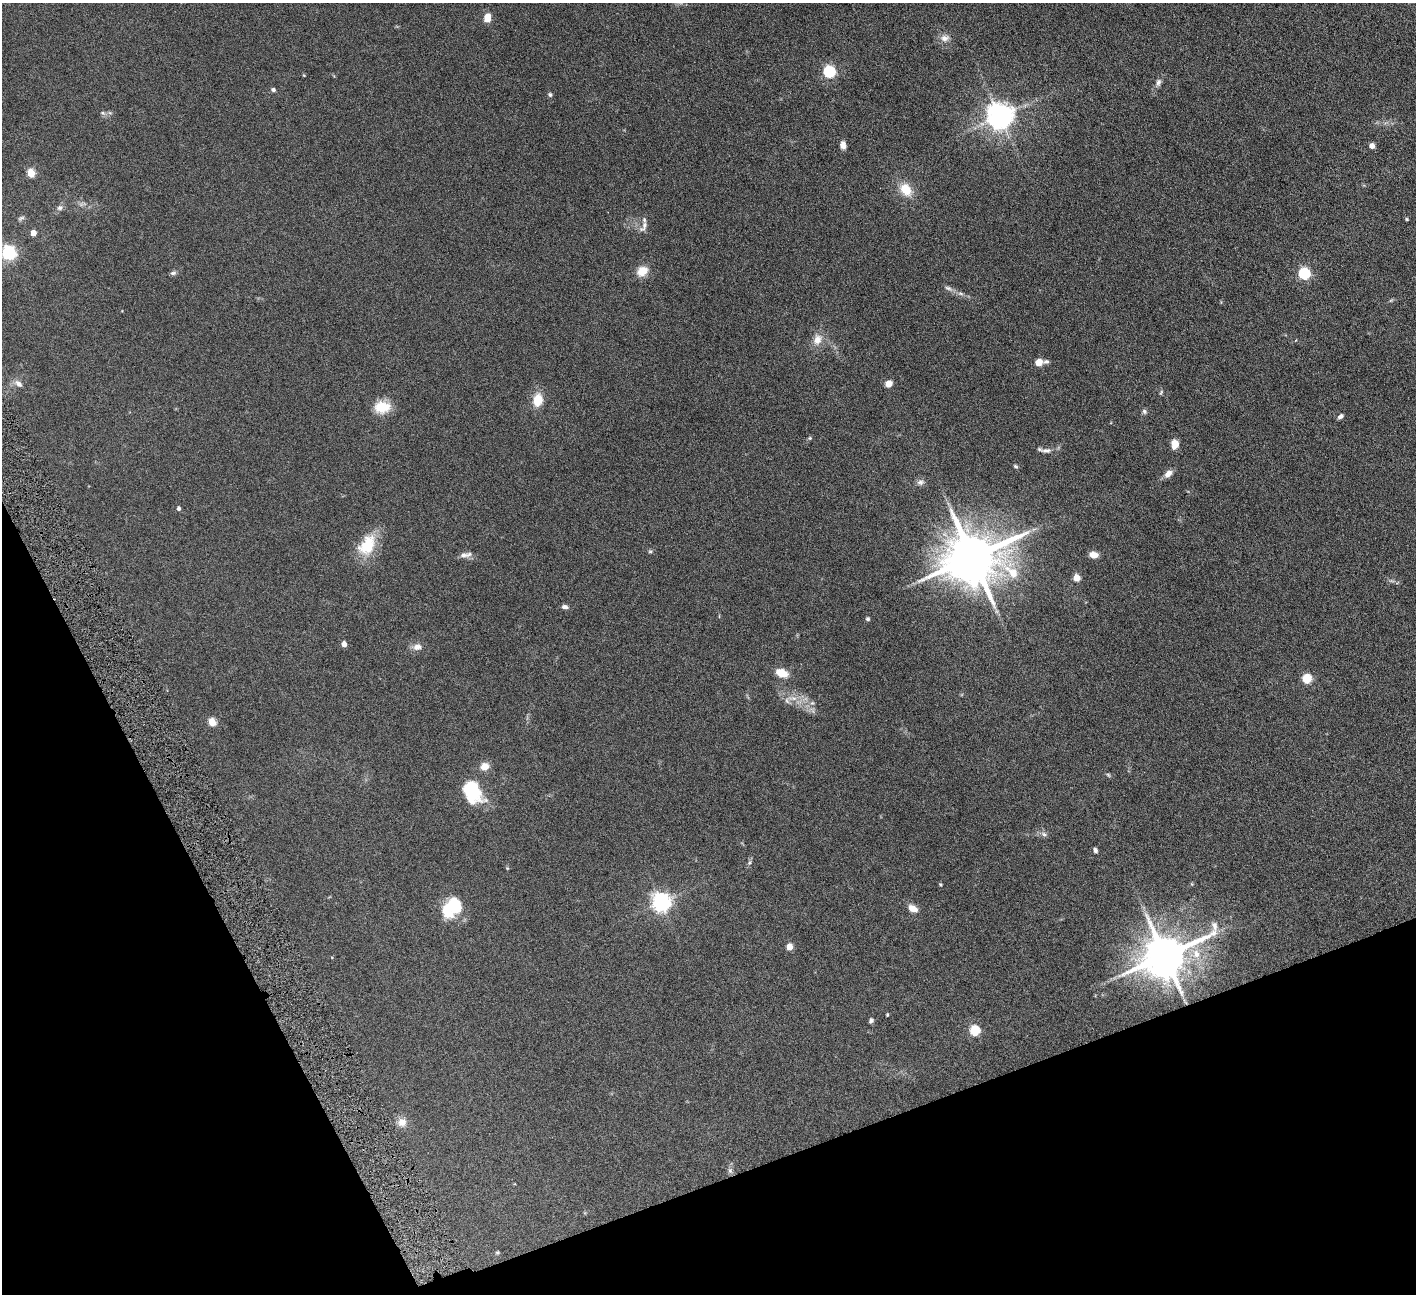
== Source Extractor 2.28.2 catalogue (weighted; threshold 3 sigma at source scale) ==
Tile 14 of 4 x 4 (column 2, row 4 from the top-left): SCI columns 1418-2831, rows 295-1586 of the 5663 x 5625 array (HDU 1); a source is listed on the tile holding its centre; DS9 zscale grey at full resolution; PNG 1418 x 1296 px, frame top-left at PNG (2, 3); no overlay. Shown black and unused: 19% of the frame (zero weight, under 4 of 8 exposures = <1% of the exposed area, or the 3 px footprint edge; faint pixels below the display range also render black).
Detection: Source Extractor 2.28.2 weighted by HDU 2 'WHT'; one run over the whole footprint, this tile lists its part. Background 0.164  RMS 0.0065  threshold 0.0266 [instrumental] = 3 sigma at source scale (4.09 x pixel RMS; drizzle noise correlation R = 1.36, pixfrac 0.8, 0.05/0.05 arcsec/px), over >= 5 px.
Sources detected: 77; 1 too faint to see at this stretch — not listed; the other 76 listed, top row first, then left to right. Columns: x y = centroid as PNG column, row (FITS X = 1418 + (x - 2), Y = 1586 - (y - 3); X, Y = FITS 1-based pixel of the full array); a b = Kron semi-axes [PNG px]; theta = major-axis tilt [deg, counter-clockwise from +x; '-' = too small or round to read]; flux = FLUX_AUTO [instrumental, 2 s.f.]
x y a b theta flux
487 18 8 6 78 6.4
945 38 12 10 6 3.7
829 72 6 5 - 74
304 75 5 3 - 0.42
1158 82 10 6 69 2.1
273 90 5 4 - 1.5
550 95 6 5 - 1.1
103 113 7 4 -44 1.1
110 113 6 4 -18 0.84
1000 116 8 8 - 660
843 145 9 6 -82 2.7
1372 146 6 5 - 2.9
31 173 5 5 - 19
906 190 13 10 -53 12
60 208 8 7 - 1.8
21 218 9 5 26 1.2
1407 219 4 3 - 0.7
643 227 19 7 64 3.4
33 233 4 4 - 6.9
9 253 6 6 - 130
642 271 14 11 35 7.1
173 273 8 5 10 1.3
1304 274 6 5 - 65
948 288 13 6 -24 2.2
1391 300 6 4 19 0.7
817 340 15 11 66 6.1
1039 362 6 6 - 6.4
1046 362 9 5 10 1.3
18 383 12 7 -32 2.9
889 383 6 5 - 5.2
1161 392 8 4 63 0.8
538 400 11 8 81 12
382 407 19 14 7 12
1144 411 7 6 - 1.2
1340 416 7 5 34 1.7
810 438 5 5 - 0.69
1175 444 10 7 90 5.4
1046 450 16 7 5 2.9
1015 466 5 4 - 0.85
1168 474 11 7 44 3.4
920 482 10 8 22 2.3
179 508 4 4 - 1.4
367 545 29 19 60 19
650 551 5 5 - 0.79
464 555 13 8 7 2.9
1093 555 9 6 -10 5
972 557 16 14 10 3800
1076 578 5 4 - 13
565 607 8 5 -7 1.8
868 619 5 5 - 0.95
344 644 4 4 - 4.6
417 647 12 8 9 3.6
782 673 12 8 -21 8.8
1307 679 5 5 - 28
792 698 16 6 -2 4.9
812 703 8 5 43 1.4
212 722 5 4 - 17
485 766 8 7 - 6.5
1108 775 6 5 - 0.77
472 791 23 16 -66 32
1044 834 9 7 -28 1.8
1095 850 5 4 - 1.4
750 862 6 4 71 0.96
941 884 5 4 - 0.61
661 902 7 6 - 280
452 907 24 17 49 26
912 908 10 7 -30 5.1
789 947 5 5 - 8.9
1196 954 14 11 -72 8.2
1165 956 14 12 28 2500
887 1015 3 3 - 0.61
871 1021 6 5 - 1.2
974 1031 5 5 - 37
402 1122 13 12 - 4.6
730 1171 8 6 -89 1.7
497 1252 5 4 - 0.63
Overlapping masked pixels (flux is a lower limit): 1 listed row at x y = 1165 956